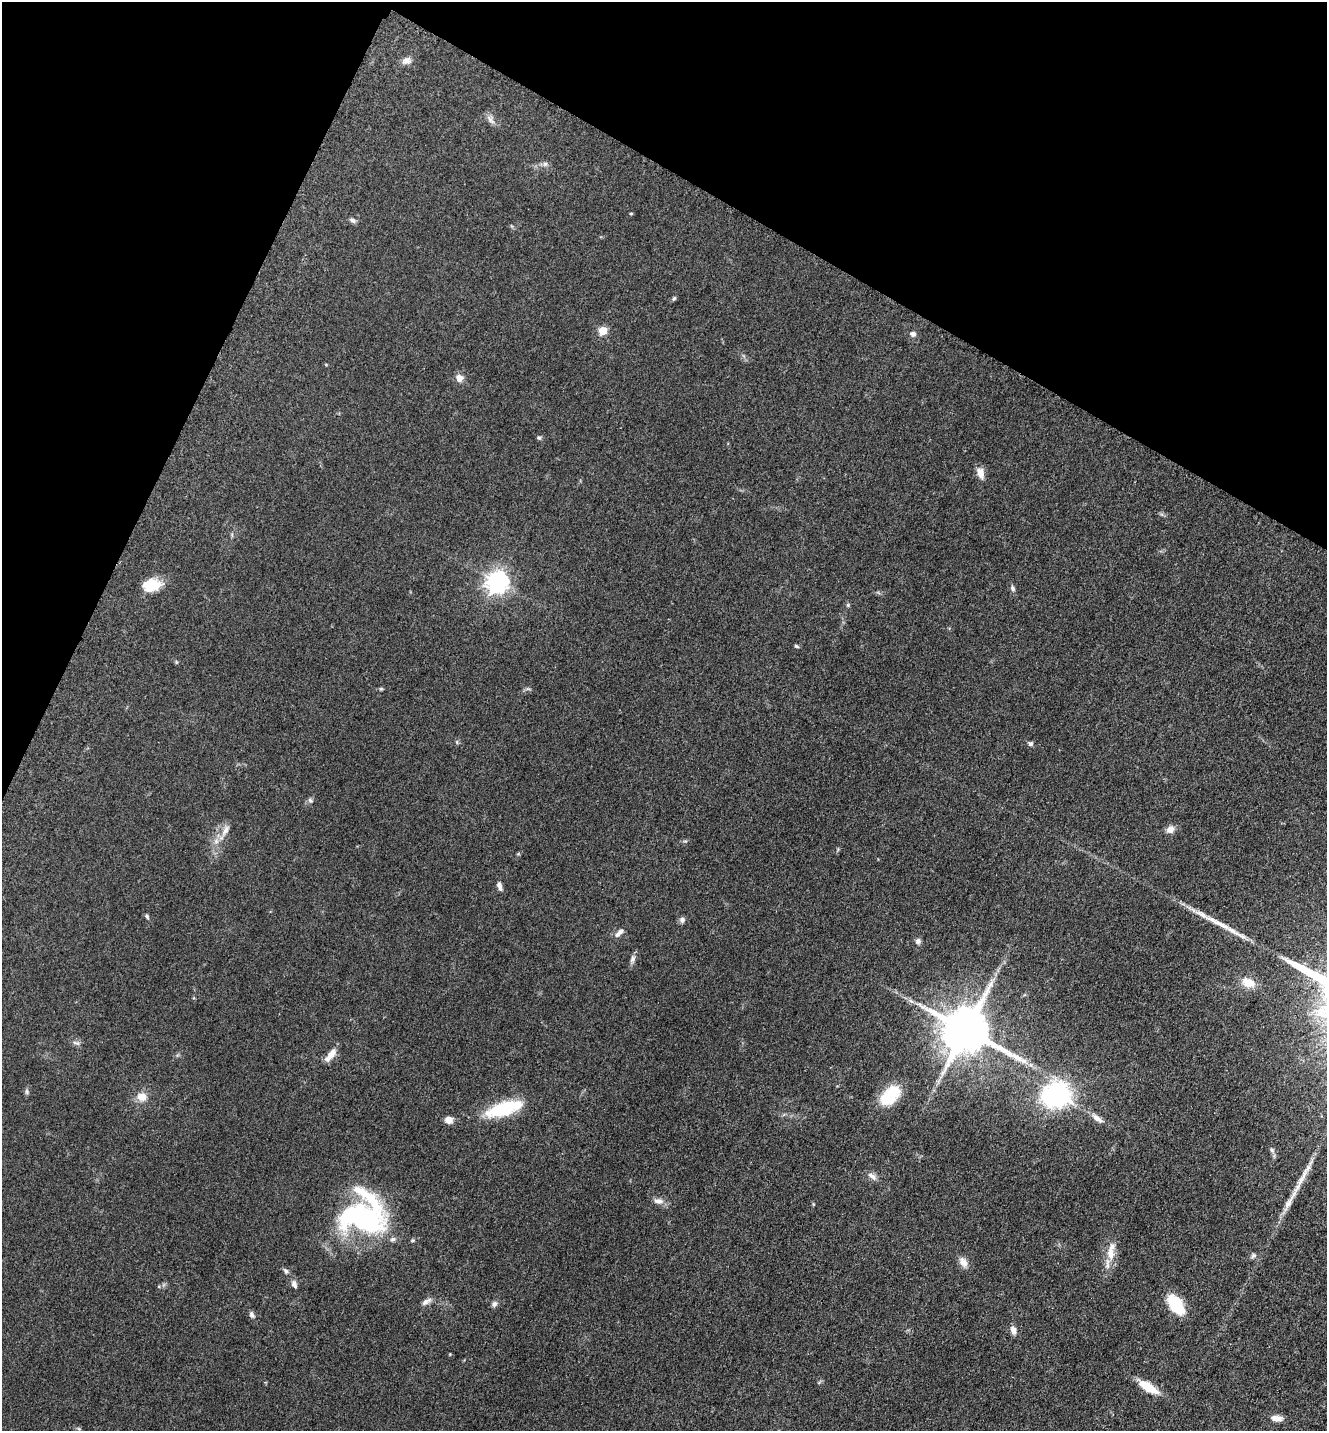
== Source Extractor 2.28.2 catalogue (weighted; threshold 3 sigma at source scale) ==
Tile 2 of 4 x 4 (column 2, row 1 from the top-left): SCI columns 1623-2947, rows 4328-5756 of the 5806 x 5775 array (HDU 1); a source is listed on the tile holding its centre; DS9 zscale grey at full resolution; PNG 1329 x 1433 px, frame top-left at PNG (2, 2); no overlay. Shown black and unused: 22% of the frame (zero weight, under 3 of 5 exposures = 4% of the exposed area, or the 3 px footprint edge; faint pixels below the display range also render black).
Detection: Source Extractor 2.28.2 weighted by HDU 2 'WHT'; one run over the whole footprint, this tile lists its part. Background 0.0636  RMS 0.006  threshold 0.0271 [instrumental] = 3 sigma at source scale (4.5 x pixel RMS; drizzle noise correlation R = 1.50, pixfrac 1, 0.05/0.05 arcsec/px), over >= 5 px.
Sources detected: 62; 1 inside a brighter object's white glare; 3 long thin detections or spike segments (spike, bleed or trail) — not listed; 4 inside a brighter listed object's ellipse — not listed separately; the other 54 listed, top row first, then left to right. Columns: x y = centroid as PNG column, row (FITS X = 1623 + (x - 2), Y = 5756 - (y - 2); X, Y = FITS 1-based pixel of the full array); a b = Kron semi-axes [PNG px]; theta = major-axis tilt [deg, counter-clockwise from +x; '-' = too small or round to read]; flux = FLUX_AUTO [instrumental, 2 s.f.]
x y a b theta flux
407 60 11 9 25 3.2
491 120 16 5 -51 2.5
545 164 7 6 - 1.5
631 214 5 3 - 0.53
353 220 8 6 -32 1.6
674 298 7 4 53 0.92
603 331 5 5 - 19
913 334 6 5 - 2.3
459 378 10 9 - 3.6
539 438 6 5 - 1.1
980 473 14 8 -74 4.8
497 582 8 7 - 400
153 585 21 14 30 12
1012 588 8 5 -61 1.5
796 646 7 3 -35 0.75
176 662 6 3 -72 0.64
381 689 6 4 0 0.77
1030 744 6 5 - 1.3
310 800 7 6 - 1.3
225 830 18 7 60 4.6
1170 830 11 9 26 3.4
499 886 11 5 -74 2.3
147 916 6 5 - 1.1
682 920 7 7 - 1.9
620 932 8 6 52 2
918 941 7 7 - 1.7
633 959 10 6 68 2
1248 982 18 11 -23 7.8
911 1001 7 5 -44 1.4
966 1030 14 12 -29 3300
76 1043 12 4 -18 1.3
330 1055 20 7 50 5.6
27 1091 9 4 -90 1.1
890 1095 20 12 46 29
1056 1095 10 9 - 340
142 1097 12 10 -11 5.8
504 1107 36 18 13 30
449 1120 8 8 - 4
1272 1150 7 5 -47 1.2
872 1176 14 6 -36 2.8
658 1201 14 7 -6 3.4
361 1218 50 26 -12 110
1110 1253 20 10 -87 8.4
1253 1256 8 6 42 1.3
963 1262 15 9 -60 4
286 1271 8 5 -57 1.4
294 1284 10 6 -67 2.4
426 1302 15 6 32 2.6
494 1304 8 6 62 1.7
1176 1304 16 9 -54 32
252 1315 9 6 -70 1.7
1013 1330 10 6 -75 3.4
1148 1387 25 9 -32 12
1277 1418 14 7 -8 4